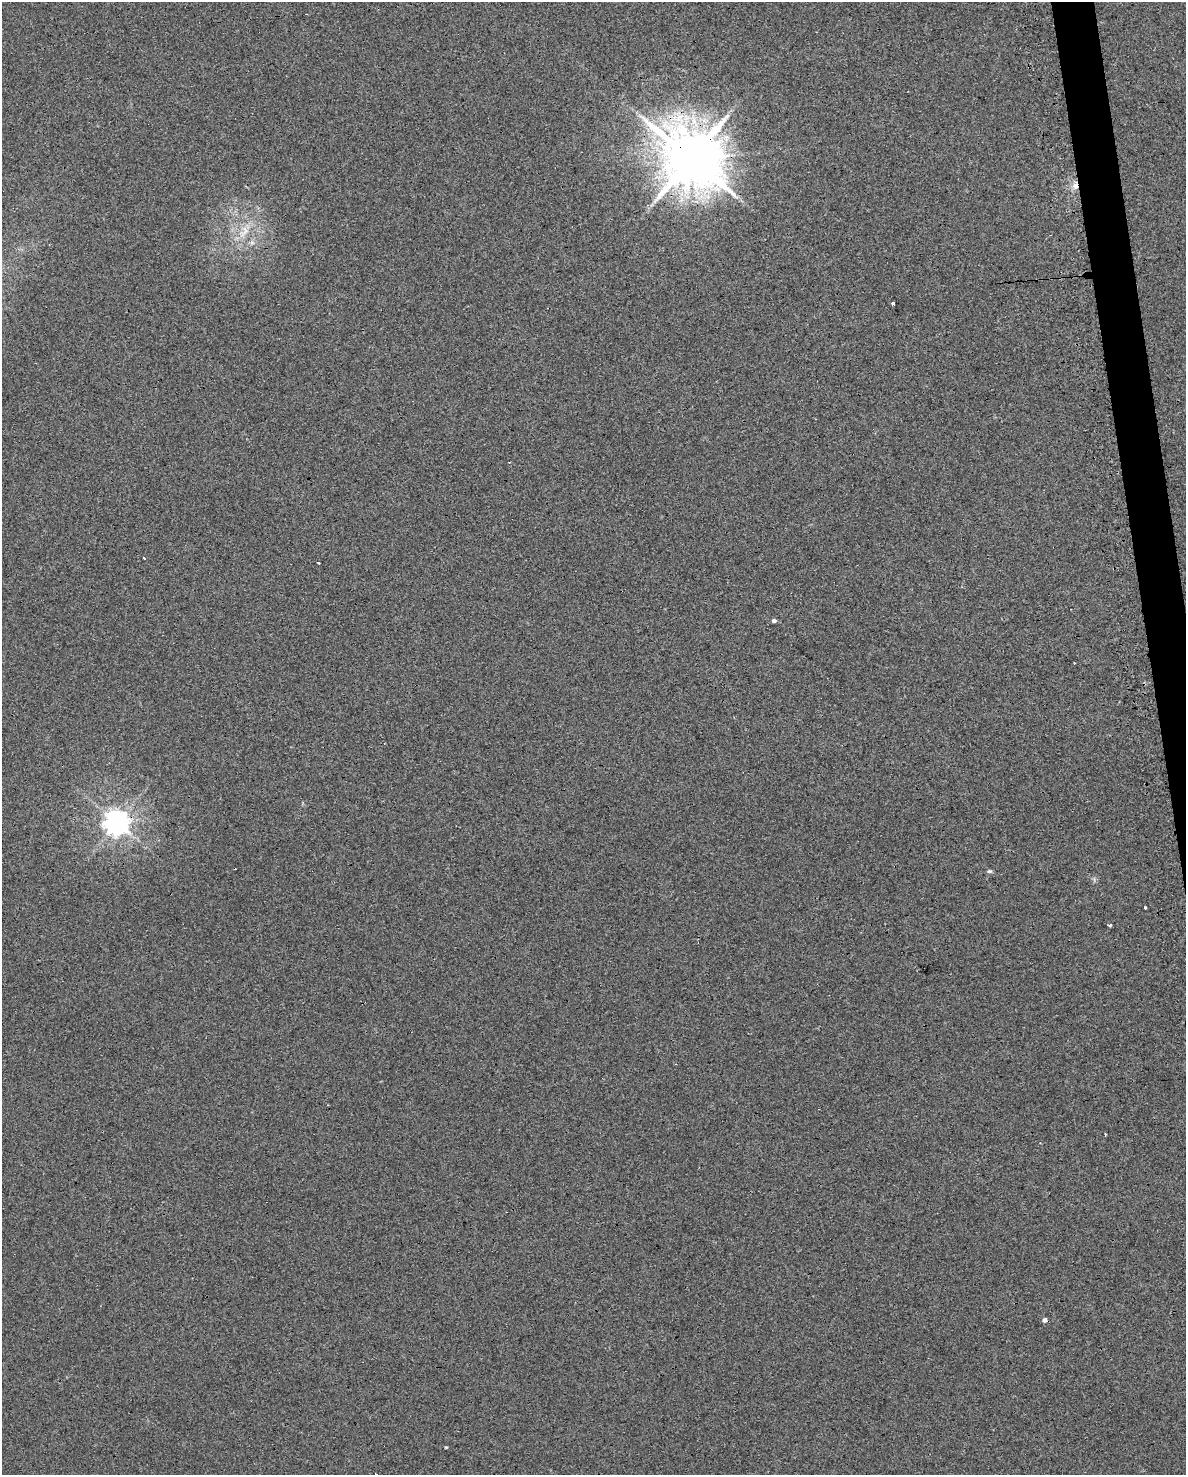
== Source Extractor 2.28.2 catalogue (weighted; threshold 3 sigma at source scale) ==
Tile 6 of 4 x 3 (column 2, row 2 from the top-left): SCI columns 1222-2405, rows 1536-3008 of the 4772 x 4534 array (HDU 1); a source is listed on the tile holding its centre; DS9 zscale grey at full resolution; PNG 1188 x 1477 px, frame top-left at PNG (2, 2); no overlay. Shown black and unused: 2% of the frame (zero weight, under 2 of 3 exposures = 3% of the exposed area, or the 3 px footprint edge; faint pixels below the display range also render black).
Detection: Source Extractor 2.28.2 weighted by HDU 2 'WHT'; one run over the whole footprint, this tile lists its part. Background 0.0301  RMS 0.013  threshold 0.0601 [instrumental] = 3 sigma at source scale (4.5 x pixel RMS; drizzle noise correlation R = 1.50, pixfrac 1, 0.0396/0.0396 arcsec/px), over >= 5 px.
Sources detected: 17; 2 cosmic-ray / hot-pixel residue — not listed; the other 15 listed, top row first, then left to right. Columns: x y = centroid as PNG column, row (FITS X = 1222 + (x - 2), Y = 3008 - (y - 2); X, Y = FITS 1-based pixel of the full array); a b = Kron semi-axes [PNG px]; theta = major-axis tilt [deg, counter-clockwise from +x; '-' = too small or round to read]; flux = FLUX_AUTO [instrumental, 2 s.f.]
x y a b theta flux
691 158 18 15 -35 9200
1075 185 9 7 -83 8
244 231 23 10 61 23
252 242 7 5 -1 3.3
893 304 4 3 - 10
144 558 3 2 - 2
318 563 3 2 - 2.4
774 621 5 4 - 3.6
1074 663 3 2 - 1.3
117 822 8 8 - 1400
989 871 7 5 -12 2.5
1145 907 3 3 - 1.6
1110 925 4 2 - 1.7
1045 1320 5 5 - 4.5
446 1447 3 3 - 1.2
Overlapping masked pixels (flux is a lower limit): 3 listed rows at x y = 691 158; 1075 185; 117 822